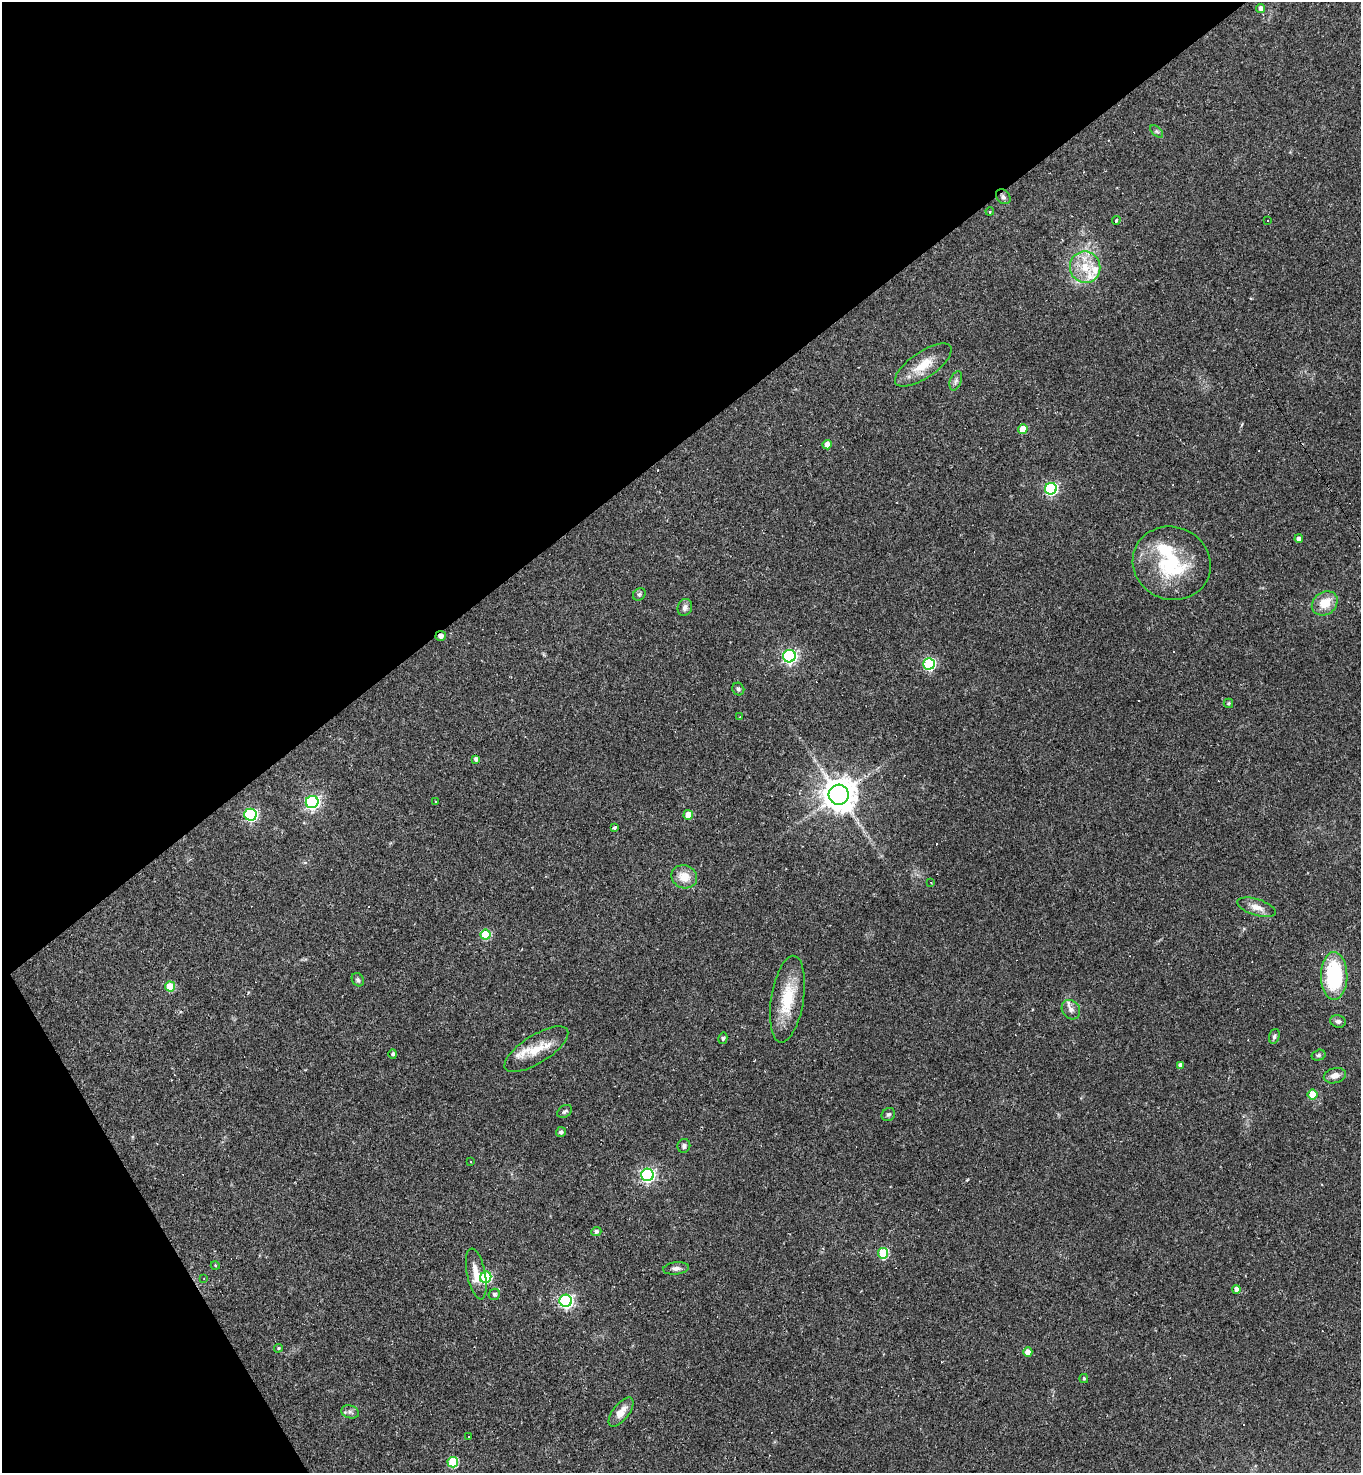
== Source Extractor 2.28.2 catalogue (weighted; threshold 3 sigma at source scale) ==
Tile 5 of 4 x 4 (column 1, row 2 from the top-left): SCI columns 293-1651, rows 2944-4414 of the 5881 x 5886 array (HDU 1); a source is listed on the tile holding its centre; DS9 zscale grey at full resolution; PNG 1363 x 1475 px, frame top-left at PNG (2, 2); each listed source drawn as its Kron ellipse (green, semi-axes under 4 px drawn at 4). Shown black and unused: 34% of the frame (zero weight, under 2 of 3 exposures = <1% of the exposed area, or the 3 px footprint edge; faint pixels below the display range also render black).
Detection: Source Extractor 2.28.2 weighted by HDU 2 'WHT'; one run over the whole footprint, this tile lists its part. Background 0.0358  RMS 0.0049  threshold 0.022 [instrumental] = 3 sigma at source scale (4.5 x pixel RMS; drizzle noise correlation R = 1.50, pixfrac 1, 0.05/0.05 arcsec/px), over >= 5 px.
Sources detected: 92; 17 cosmic-ray / hot-pixel residue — neither listed nor drawn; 4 inside a brighter listed object's ellipse — not listed separately; the other 71 listed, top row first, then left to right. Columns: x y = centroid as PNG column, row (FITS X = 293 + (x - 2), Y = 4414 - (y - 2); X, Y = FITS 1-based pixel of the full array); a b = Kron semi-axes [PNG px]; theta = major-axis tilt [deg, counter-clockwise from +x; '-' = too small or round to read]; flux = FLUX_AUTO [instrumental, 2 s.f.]
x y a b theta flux
1261 8 4 4 - 1.9
1157 131 8 4 -44 0.91
1003 197 8 6 -46 1.4
990 211 4 4 - 0.51
1116 220 4 4 - 0.7
1267 221 2 2 - 0.38
1085 267 16 15 - 11
923 365 33 13 34 11
956 381 10 5 69 1.4
1023 429 5 4 - 11
827 445 5 4 - 5.1
1051 489 6 6 - 78
1299 539 4 4 - 2.1
1172 563 39 36 -21 37
639 594 7 5 43 0.9
1325 603 14 11 36 8.7
685 607 9 7 68 2
441 636 5 5 - 1.9
789 656 6 6 - 110
929 664 6 5 - 56
738 689 6 6 - 0.99
1228 703 5 4 - 0.84
740 716 3 2 - 0.3
476 759 4 4 - 1.6
839 795 10 10 - 860
435 801 3 2 - 0.55
312 802 6 6 - 120
250 815 6 6 - 78
688 815 5 5 - 10
614 828 4 3 - 1.4
684 877 13 11 -21 7.1
931 882 4 3 - 0.34
1257 907 20 8 -17 4.5
485 935 5 5 - 26
1334 976 24 13 -89 37
358 980 7 5 -58 0.97
170 986 5 5 - 15
787 999 44 16 81 19
1071 1010 10 8 -53 2.5
1338 1021 8 6 -14 1.3
1274 1036 7 5 71 1.1
723 1038 6 4 76 0.67
536 1049 37 14 32 12
393 1054 5 4 - 1.1
1319 1055 7 5 16 0.92
1180 1065 4 4 - 1.5
1335 1076 11 7 14 2.9
1313 1095 5 5 - 13
565 1111 8 5 33 1.1
888 1115 7 6 - 1
561 1132 5 4 - 1
684 1146 7 6 - 1.2
471 1162 3 2 - 0.58
647 1175 6 6 - 110
596 1231 5 4 - 1.3
883 1253 5 5 - 29
215 1265 4 3 - 0.4
676 1268 13 6 7 1.8
476 1274 26 9 -79 6.2
486 1277 6 5 - 34
204 1278 3 2 - 0.29
1236 1289 4 4 - 3.2
494 1294 6 5 - 1.1
566 1301 6 6 - 110
278 1348 4 3 - 0.5
1028 1352 4 4 - 4.2
1084 1379 4 3 - 0.62
350 1412 9 6 -17 1.5
621 1412 17 8 53 5
468 1436 3 2 - 0.86
453 1462 5 5 - 26
Overlapping masked pixels (flux is a lower limit): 1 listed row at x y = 441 636